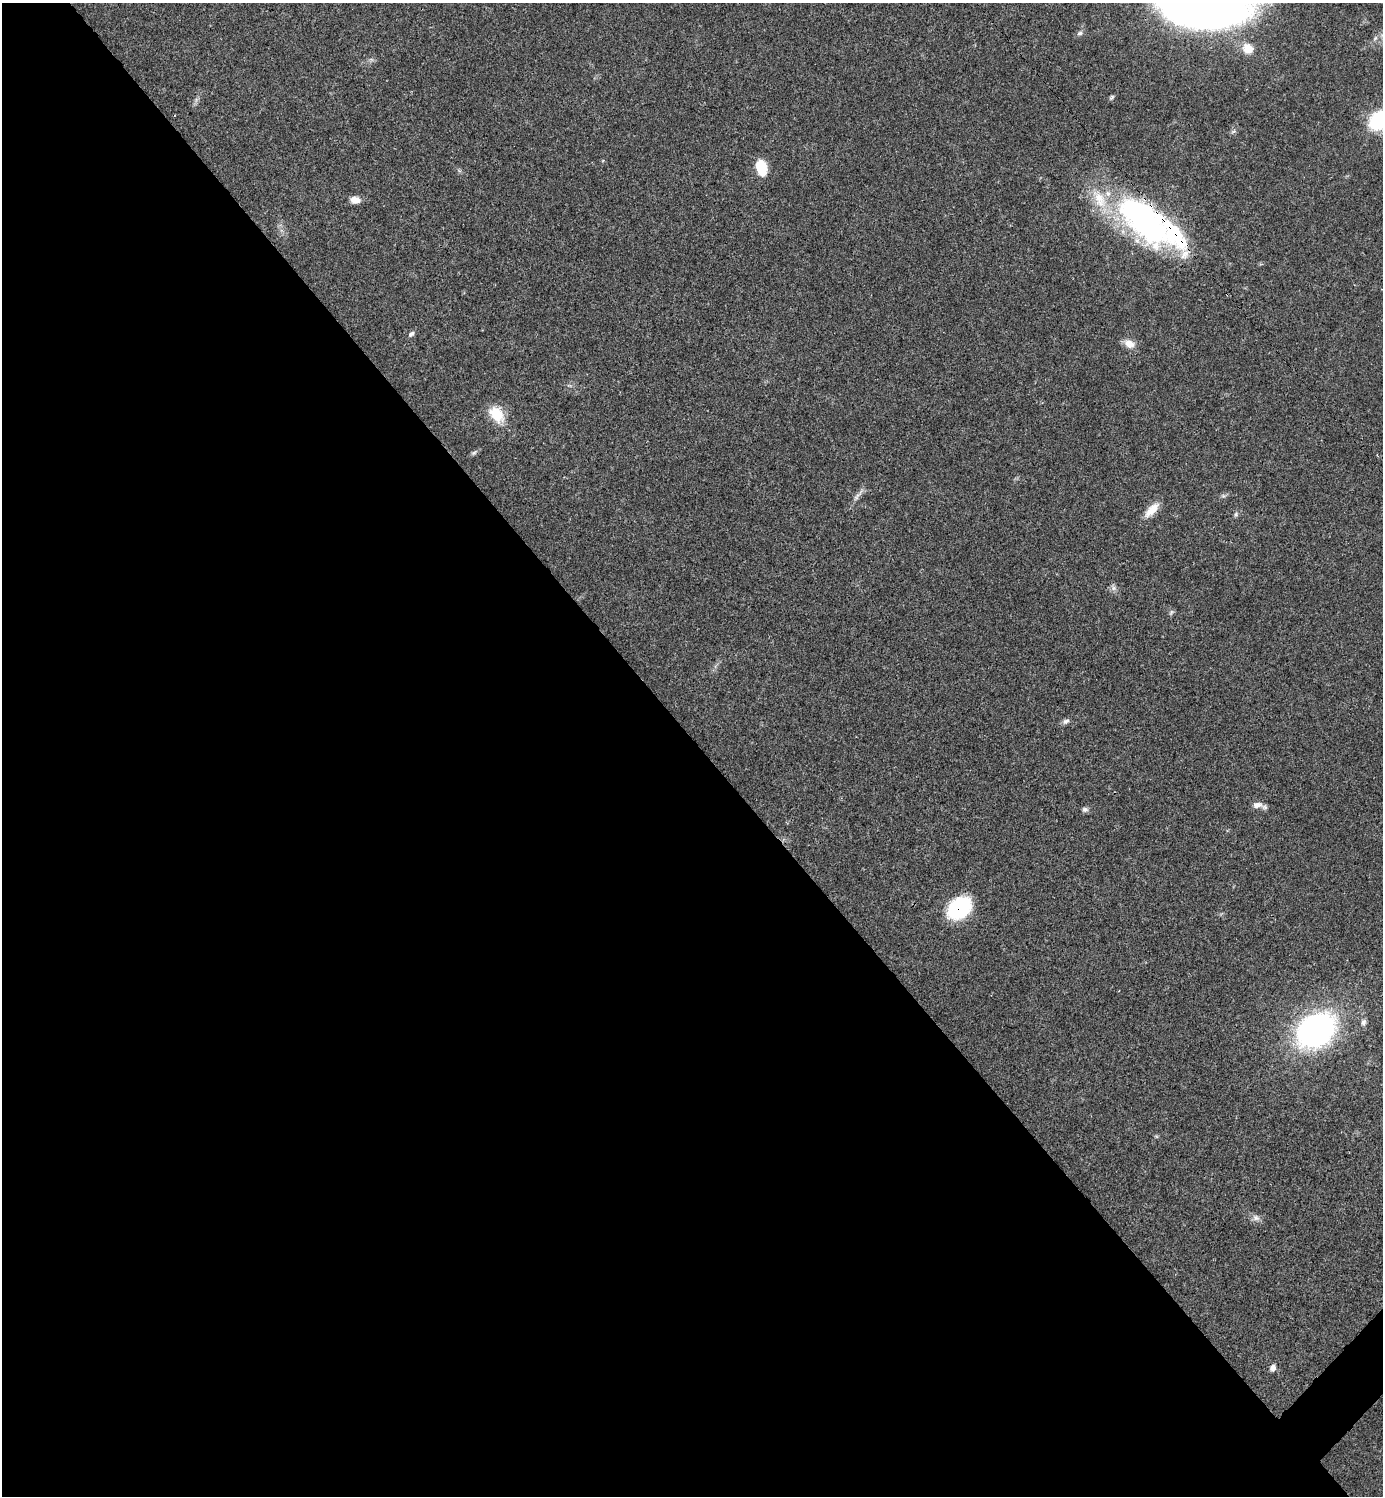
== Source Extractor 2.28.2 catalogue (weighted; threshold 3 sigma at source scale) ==
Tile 9 of 4 x 4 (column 1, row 3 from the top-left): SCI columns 299-1679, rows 1495-2988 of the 5980 x 5981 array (HDU 1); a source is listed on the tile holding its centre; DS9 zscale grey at full resolution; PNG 1385 x 1498 px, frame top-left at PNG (2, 3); no overlay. Shown black and unused: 51% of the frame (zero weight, under 3 of 4 exposures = <1% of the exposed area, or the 3 px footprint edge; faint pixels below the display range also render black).
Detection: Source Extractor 2.28.2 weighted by HDU 2 'WHT'; one run over the whole footprint, this tile lists its part. Background 0.0207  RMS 0.0022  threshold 0.00989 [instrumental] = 3 sigma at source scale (4.5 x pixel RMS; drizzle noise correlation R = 1.50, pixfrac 1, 0.05/0.05 arcsec/px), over >= 5 px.
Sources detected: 30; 2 inside a brighter object's white glare — not listed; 2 inside a brighter listed object's ellipse — not listed separately; the other 26 listed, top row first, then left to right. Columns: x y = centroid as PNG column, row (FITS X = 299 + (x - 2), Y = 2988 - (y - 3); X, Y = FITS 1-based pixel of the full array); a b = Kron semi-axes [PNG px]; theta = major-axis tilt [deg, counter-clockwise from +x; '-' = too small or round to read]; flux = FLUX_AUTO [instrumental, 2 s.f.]
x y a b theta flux
1080 33 9 6 19 0.61
1248 48 15 13 -39 3.1
1112 97 7 5 51 0.42
196 100 7 5 48 0.52
1379 120 17 13 43 20
761 167 17 11 -77 5.4
355 200 11 7 -2 2
1146 222 89 33 -35 55
411 334 9 5 38 0.65
1129 344 15 10 -28 2.2
497 414 24 16 -52 5.5
474 453 11 5 37 0.54
857 496 22 5 51 1.3
1223 496 6 6 - 0.47
1152 510 23 9 45 3.3
1236 514 7 5 75 0.47
1113 587 10 7 -65 0.81
1171 612 8 5 56 0.46
1066 721 9 6 26 0.72
1257 805 15 8 7 1.4
1085 809 8 7 - 0.62
959 908 20 14 39 23
1363 1022 9 6 84 0.81
1316 1030 33 25 34 71
1256 1218 11 9 -14 1.1
1273 1368 8 6 68 1.2
Overlapping masked pixels (flux is a lower limit): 2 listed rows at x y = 1146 222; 959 908
Isophote crosses this tile's border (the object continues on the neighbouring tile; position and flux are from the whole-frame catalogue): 1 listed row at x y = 1379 120